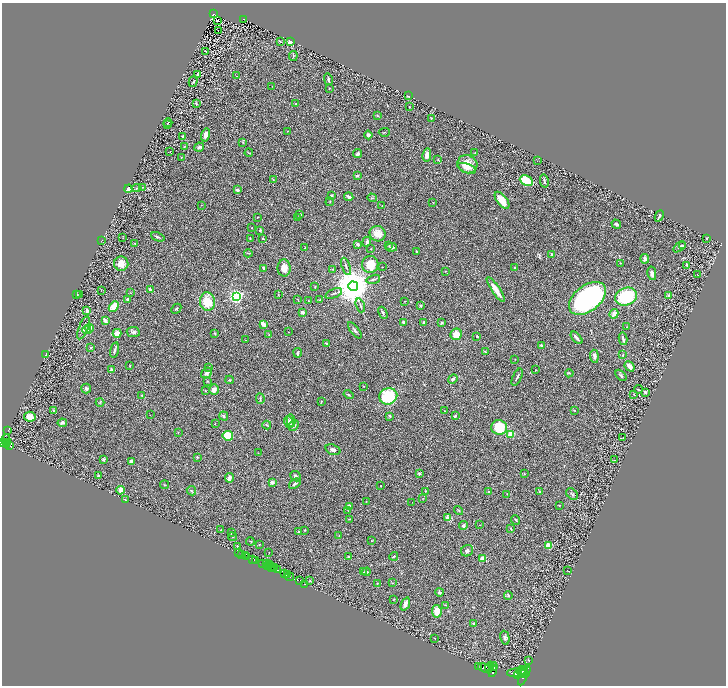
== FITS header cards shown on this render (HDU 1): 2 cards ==
NAXIS1  =                 1448
NAXIS2  =                 1367

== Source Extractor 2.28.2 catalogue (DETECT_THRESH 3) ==
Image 1448 x 1367 px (HDU 1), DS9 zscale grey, zoomed out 1/2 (1 PNG px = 2 x 2 image px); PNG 728 x 688 px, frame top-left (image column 1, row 1366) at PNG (2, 3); each listed source drawn as its Kron ellipse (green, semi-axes under 4 px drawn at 4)
Background 0.591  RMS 0.03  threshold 0.0911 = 3 sigma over >= 5 px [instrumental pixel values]
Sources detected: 352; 49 cannot appear on this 1/2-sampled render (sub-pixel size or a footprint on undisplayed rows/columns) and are neither listed nor drawn; the other 303 listed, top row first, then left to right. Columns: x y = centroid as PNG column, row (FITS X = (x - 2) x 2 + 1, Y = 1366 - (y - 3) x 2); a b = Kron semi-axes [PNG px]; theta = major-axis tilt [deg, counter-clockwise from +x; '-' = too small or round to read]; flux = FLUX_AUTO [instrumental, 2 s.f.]
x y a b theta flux
213 14 3 3 - 80
243 19 3 2 - 57
217 21 3 1 - 2.5
218 30 2 1 - 46
280 41 4 1 - 2.8
290 42 4 3 - 38
206 51 2 1 - 42
293 56 5 3 - 6.1
198 74 2 2 - 6.1
237 76 2 2 - 1.9
328 79 6 2 -76 7.9
193 82 5 2 - 5.7
272 86 3 2 - 1.6
329 88 3 3 - 3.5
408 96 2 2 - 5
196 104 4 3 - 9
296 104 3 2 - 3.7
409 107 2 2 - 2.7
377 116 4 3 - 3.7
431 118 2 2 - 4
168 123 4 2 - 4.3
168 125 2 1 - 1.2
287 131 2 2 - 1.9
384 132 5 2 - 3.8
205 135 7 4 76 35
368 135 4 4 - 13
182 136 3 3 - 3.9
243 142 3 3 - 3.5
184 147 3 2 - 3.5
199 147 5 3 - 12
170 152 2 1 - 1.7
249 153 4 2 - 2.8
475 153 4 3 - 4.5
358 154 4 3 - 14
427 155 6 4 79 38
181 157 2 2 - 2.3
438 159 3 2 - 3.2
537 161 2 1 - 1.3
467 164 10 9 - 76
467 168 10 4 -20 22
357 176 2 2 - 39
273 180 2 2 - 4
526 181 7 4 -26 140
544 181 7 3 -77 10
143 187 3 2 - 3.6
137 188 5 3 - 6.2
128 189 4 2 - 50
237 190 3 2 - 18
332 195 4 3 - 8
349 197 4 3 - 15
372 198 5 3 - 6.4
502 200 10 5 -52 62
330 202 4 2 - 3.8
433 202 2 2 - 2.2
201 205 2 1 - 1.5
382 205 2 1 - 1.3
300 214 3 3 - 6.4
659 216 6 2 66 8.2
258 217 2 1 - 2.2
298 217 3 2 - 2.9
616 224 5 3 - 11
252 228 2 2 - 2.5
260 230 2 2 - 25
378 234 8 7 - 62
123 237 3 2 - 2.1
158 237 7 3 -23 8.3
250 238 3 2 - 3.4
706 238 2 2 - 9.6
263 239 3 2 - 3.1
101 241 3 1 - 2.2
367 242 5 3 - 13
135 244 2 2 - 5.2
358 244 3 3 - 18
389 245 3 2 - 3.4
683 246 3 3 - 6.6
391 247 5 3 - 19
679 247 7 3 36 15
305 248 2 2 - 8.4
371 249 2 2 - 2.9
416 251 3 2 - 4.2
248 253 4 2 - 2.9
552 254 4 2 - 4.2
645 259 5 4 - 23
620 263 2 2 - 2.2
121 264 7 7 - 59
370 264 8 8 - 100
687 265 3 2 - 14
346 266 9 2 -71 11
382 267 2 1 - 2.7
515 267 3 3 - 4
263 268 2 2 - 7.4
284 268 8 6 -88 45
332 269 2 2 - 2.4
445 271 3 2 - 3
652 273 7 3 -79 27
698 275 2 1 - 1.6
373 279 7 2 16 8.8
353 286 5 5 - 22000
315 287 3 2 - 4
101 290 2 1 - 1.7
150 290 4 3 - 18
496 290 15 3 -56 59
131 293 2 1 - 1.8
334 293 9 2 21 10
79 294 2 1 - 2.8
76 295 3 2 - 6.6
278 295 2 2 - 2.9
236 296 3 3 - 2000
669 296 2 2 - 71
626 297 11 8 21 370
587 298 21 13 37 1300
128 299 3 3 - 13
298 300 3 2 - 2.6
320 300 4 2 - 4
309 301 3 2 - 3.1
404 301 2 1 - 2.7
207 302 9 7 -82 130
360 305 7 2 -70 7.7
421 305 3 3 - 8.9
114 306 6 4 46 81
176 309 6 3 45 7.4
87 310 4 3 - 17
302 312 3 3 - 19
383 313 6 3 -62 11
614 314 5 3 - 31
105 321 3 2 - 32
404 322 3 2 - 12
424 323 4 3 - 11
442 323 3 3 - 5.9
263 324 4 2 - 63
627 327 3 2 - 2.2
83 328 12 4 69 23
89 328 4 3 - 33
87 330 4 4 - 34
355 330 10 3 -53 15
133 332 6 5 - 15
288 332 2 1 - 1.4
117 333 4 4 - 36
215 333 2 2 - 16
456 334 6 5 - 62
269 335 4 3 - 4.9
477 336 3 2 - 5.6
577 338 7 2 -49 17
623 339 6 2 -78 17
246 340 2 2 - 1.9
326 343 2 1 - 3.4
541 346 4 2 - 11
91 347 2 2 - 5.9
115 350 8 2 76 13
485 352 4 2 - 4.5
298 353 5 3 - 11
46 354 4 2 - 10
622 355 3 3 - 4.2
594 356 6 4 -85 20
515 359 2 1 - 1.5
129 366 3 2 - 4
629 366 5 3 - 40
208 367 3 3 - 8.3
112 370 4 3 - 17
535 370 2 2 - 2.1
207 373 6 4 37 26
569 373 4 2 - 4.1
621 375 6 3 -46 9
517 377 9 2 65 9.2
453 379 5 3 - 12
229 380 4 3 - 6
207 381 3 3 - 4.2
363 386 2 2 - 3.1
86 389 5 4 - 16
214 389 5 5 - 27
638 389 4 2 - 4.5
205 391 3 3 - 3.9
645 392 2 2 - 28
634 394 3 1 - 2.3
142 395 3 3 - 4.3
348 395 5 2 - 6.1
388 396 9 8 - 300
260 399 5 2 - 5.5
100 402 4 2 - 4.2
321 402 3 2 - 2.8
54 410 4 4 - 8.4
574 410 4 2 - 3.7
444 411 2 1 - 2.1
150 415 2 1 - 1.9
224 416 5 3 - 8.4
390 416 2 2 - 14
455 416 3 2 - 8.9
30 417 6 5 - 59
291 421 6 4 -79 26
289 422 6 4 -69 24
62 423 5 3 - 10
215 424 2 2 - 1.8
267 425 4 2 - 6.3
294 425 6 4 48 12
499 427 8 7 - 150
8 430 2 1 - 12
178 433 3 2 - 2.4
511 434 3 3 - 260
228 436 5 5 - 150
623 437 3 3 - 2.8
6 440 6 3 89 850
3 442 3 2 - 750
7 443 2 1 - 99
7 445 2 2 - 180
9 446 3 2 - 260
333 450 8 5 -20 21
258 453 3 2 - 2.1
197 457 3 3 - 4.3
103 460 4 4 - 6.8
615 460 2 2 - 3.1
131 461 4 4 - 13
419 473 3 3 - 9.3
524 474 3 2 - 2.9
98 475 2 2 - 12
295 476 5 5 - 9.7
229 478 5 3 - 24
272 482 4 3 - 17
295 484 6 3 38 13
165 485 4 2 - 4.1
381 486 2 1 - 3.8
121 490 4 3 - 38
191 491 5 3 - 6.1
426 491 2 2 - 3.5
488 491 3 2 - 3.2
539 491 2 2 - 13
507 494 3 2 - 1.9
572 494 7 5 -49 13
423 498 3 2 - 3.1
125 500 3 2 - 5.8
366 501 2 1 - 1.7
412 502 2 1 - 1.3
349 506 4 3 - 12
559 506 2 2 - 2.8
348 510 2 1 - 1.9
458 511 5 3 - 5.9
448 518 2 2 - 150
349 519 3 1 - 1.8
516 520 5 2 - 5.3
464 525 4 4 - 12
480 525 2 2 - 4.2
511 528 4 2 - 4.9
221 530 2 1 - 2.3
305 530 3 2 - 2.8
299 532 2 2 - 14
231 533 3 2 - 3.8
339 536 3 2 - 2
232 537 4 3 - 5.5
250 541 4 2 - 3.4
372 541 3 2 - 3.8
259 545 3 2 - 3.1
237 546 3 2 - 3.1
548 546 3 2 - 210
467 551 6 5 - 13
238 553 4 2 - 140
269 553 2 2 - 2.7
242 554 2 2 - 950
245 555 4 1 - 85
247 556 3 1 - 57
394 556 5 2 - 4.9
348 557 3 3 - 11
482 558 3 3 - 40
252 560 2 1 - 29
255 560 3 2 - 1100
262 563 4 3 - 940
266 564 4 2 - 100
269 564 2 1 - 270
268 567 4 3 - 330
271 567 2 1 - 320
275 568 3 2 - 850
271 569 2 1 - 280
277 570 4 2 - 1000
568 571 2 1 - 1.4
364 572 3 2 - 3.2
366 572 4 3 - 6.2
284 574 2 2 - 790
287 575 2 1 - 690
289 577 4 3 - 1100
299 580 3 1 - 77
309 581 3 3 - 4.4
377 583 3 2 - 3.3
392 583 3 2 - 3.2
304 584 2 1 - 30
439 592 4 4 - 10
508 595 4 3 - 7.1
394 599 3 2 - 3.1
405 604 7 3 68 34
445 605 3 2 - 3.9
437 611 6 4 -81 70
473 623 2 2 - 20
435 638 2 1 - 2.3
505 638 7 4 -76 14
528 660 2 2 - 2.2
478 666 2 1 - 210
490 666 5 2 - 3600
493 666 4 2 - 4400
485 668 7 4 -22 12000
521 670 5 2 - 2200
492 671 6 3 77 4500
523 672 5 2 - 3600
526 672 6 2 63 1500
514 673 7 3 2 9400
518 676 3 3 - 3500
523 676 9 3 72 3900
At the frame edge (FLAGS 8, measured only in part): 1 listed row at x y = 3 442
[49 sub-pixel or undisplayed-footprint detections neither listed nor drawn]